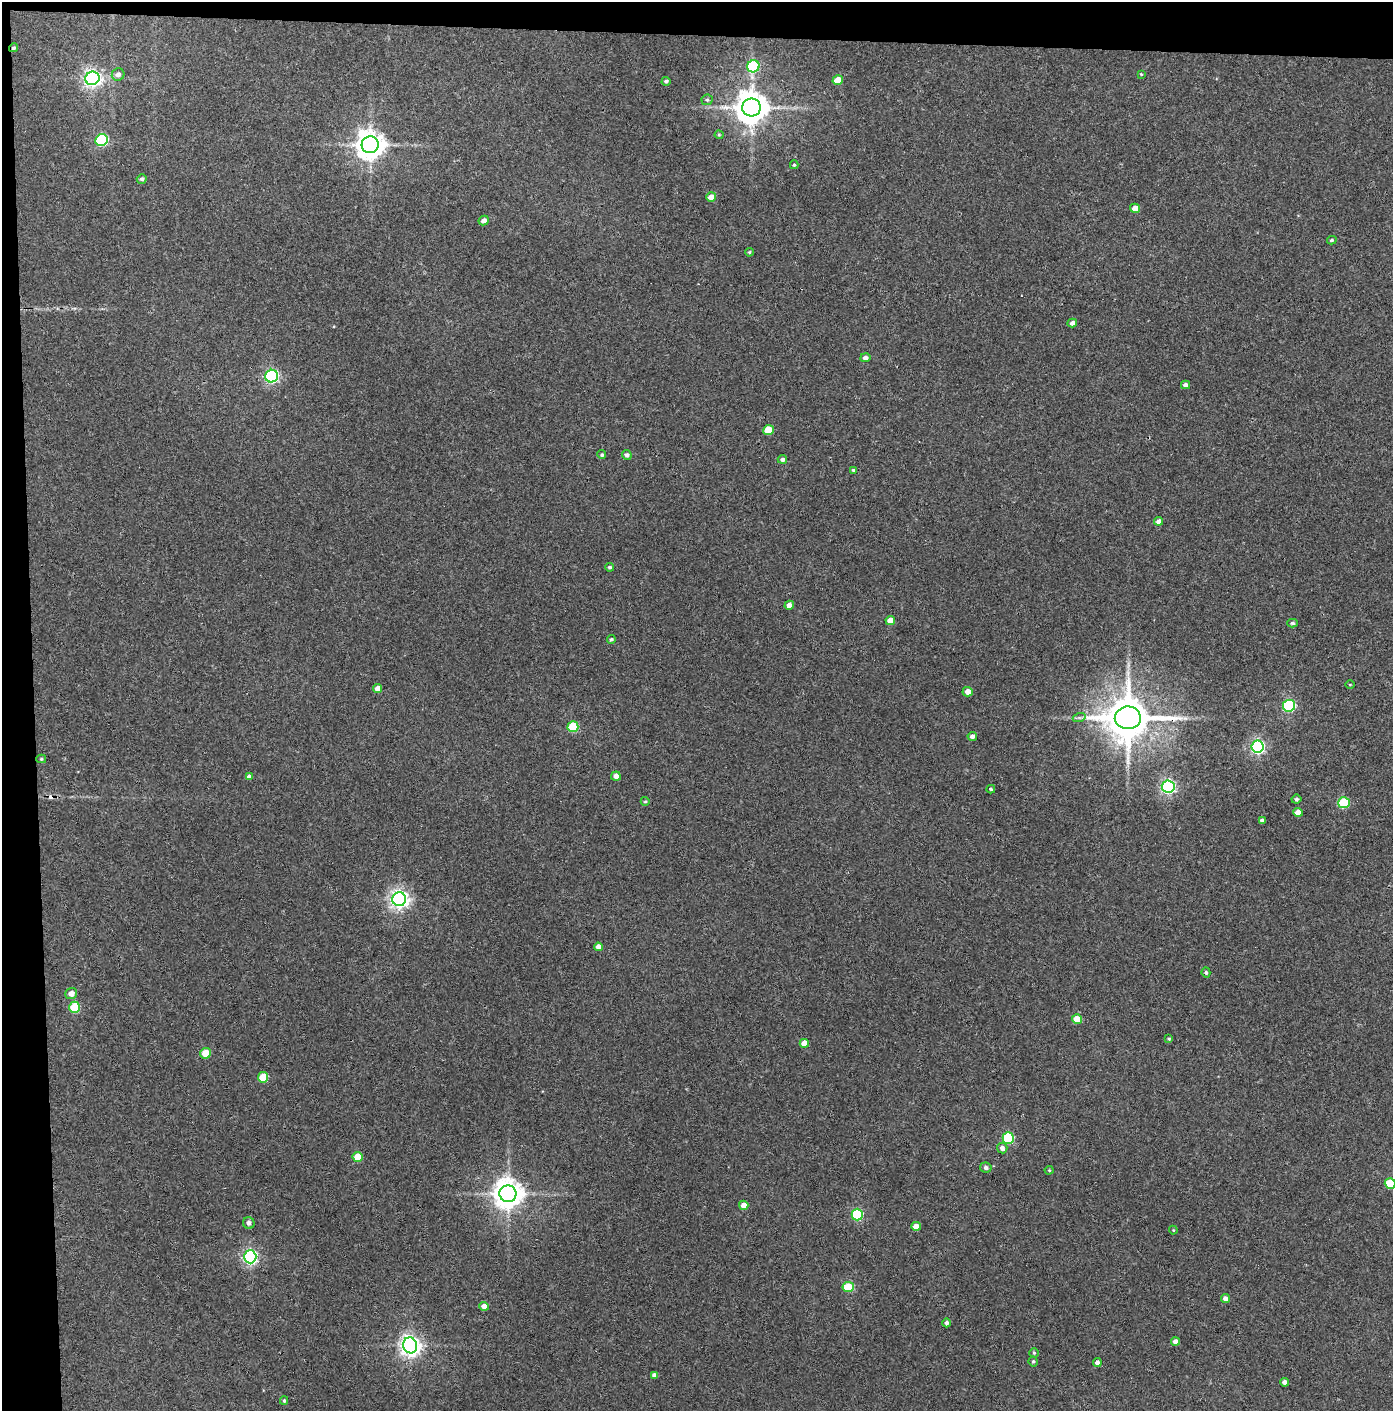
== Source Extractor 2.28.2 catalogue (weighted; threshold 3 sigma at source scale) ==
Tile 1 of 3 x 3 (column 1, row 1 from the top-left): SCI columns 75-1465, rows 2822-4230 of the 4319 x 4236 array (HDU 1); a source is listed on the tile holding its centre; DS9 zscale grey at full resolution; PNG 1395 x 1413 px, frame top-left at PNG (2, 2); each listed source drawn as its Kron ellipse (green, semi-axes under 4 px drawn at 4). Shown black and unused: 5% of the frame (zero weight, under 3 of 4 exposures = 6% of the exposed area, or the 3 px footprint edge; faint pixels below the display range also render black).
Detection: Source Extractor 2.28.2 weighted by HDU 2 'WHT'; one run over the whole footprint, this tile lists its part. Background 0.072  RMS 0.0055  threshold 0.0248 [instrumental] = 3 sigma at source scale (4.5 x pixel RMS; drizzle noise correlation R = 1.50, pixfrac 1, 0.05/0.05 arcsec/px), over >= 5 px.
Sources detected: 89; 1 cosmic-ray / hot-pixel residue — neither listed nor drawn; the other 88 listed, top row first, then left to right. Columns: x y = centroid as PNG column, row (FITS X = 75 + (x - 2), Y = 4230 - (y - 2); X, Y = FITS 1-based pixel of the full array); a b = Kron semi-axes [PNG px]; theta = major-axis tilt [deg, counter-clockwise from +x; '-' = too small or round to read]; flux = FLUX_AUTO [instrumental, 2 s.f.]
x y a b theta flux
13 48 4 4 - 1.2
753 66 6 6 - 46
1141 74 4 3 - 0.47
118 75 6 6 - 2.6
92 78 7 6 - 250
838 80 5 4 - 9
666 81 4 4 - 1.2
707 100 6 5 - 1
751 107 9 9 - 1100
719 135 4 4 - 0.65
102 140 6 5 - 63
370 145 8 8 - 750
794 165 4 4 - 0.78
142 179 5 4 - 1.2
711 197 5 4 - 5
1135 208 5 4 - 5.5
484 220 5 4 - 2.5
1332 240 5 4 - 0.88
749 252 4 3 - 0.75
1072 323 5 4 - 2.5
865 358 5 4 - 2.1
271 376 6 6 - 120
1186 385 4 4 - 2.3
768 430 5 5 - 15
602 455 4 4 - 1
627 455 5 4 - 1.6
782 459 4 4 - 1.6
853 470 3 3 - 0.69
1159 521 4 4 - 2.9
610 567 4 4 - 1
789 605 5 4 - 3.2
890 621 5 4 - 6.3
1292 623 5 4 - 1
611 639 4 4 - 0.95
1350 685 4 3 - 0.42
378 689 4 4 - 4.8
968 692 5 5 - 4
1289 706 6 6 - 68
1079 718 6 4 18 1.1
1128 718 13 11 1 2400
573 727 5 5 - 25
972 736 4 4 - 2
1258 747 6 6 - 120
41 759 5 4 - 0.74
616 776 5 4 - 2.7
249 777 4 4 - 2.4
1168 787 6 6 - 130
991 789 4 3 - 1.3
1296 799 5 4 - 1.2
645 801 4 4 - 0.65
1344 803 6 5 - 33
1298 812 5 4 - 5.4
1262 820 4 3 - 1.6
399 899 7 7 - 270
598 947 4 4 - 3.5
1206 972 5 4 - 1
71 993 6 5 - 3.8
75 1007 5 5 - 29
1077 1019 5 5 - 11
1169 1039 4 4 - 0.62
804 1043 4 4 - 5.6
206 1053 5 5 - 12
263 1077 5 5 - 19
1008 1138 6 5 - 43
1002 1148 5 5 - 2.2
357 1157 5 5 - 11
986 1168 5 5 - 1.5
1049 1170 4 4 - 0.58
1390 1183 5 5 - 20
508 1194 8 8 - 820
744 1205 5 4 - 4.7
857 1215 6 5 - 43
249 1223 6 5 - 2
916 1226 5 4 - 6.2
1173 1230 4 4 - 0.48
250 1257 6 6 - 130
848 1287 5 5 - 20
1225 1299 5 4 - 2.6
484 1306 4 4 - 4.2
947 1323 4 4 - 1.4
1175 1341 4 4 - 2.9
410 1345 8 7 - 330
1034 1353 4 4 - 0.75
1033 1361 5 4 - 0.87
1097 1363 4 4 - 2.2
654 1375 4 4 - 2
1285 1382 4 4 - 2.6
284 1401 4 3 - 0.72
Overlapping masked pixels (flux is a lower limit): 2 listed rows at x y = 13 48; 1128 718
Isophote crosses this tile's border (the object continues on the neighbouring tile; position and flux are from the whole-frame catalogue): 1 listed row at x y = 1390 1183